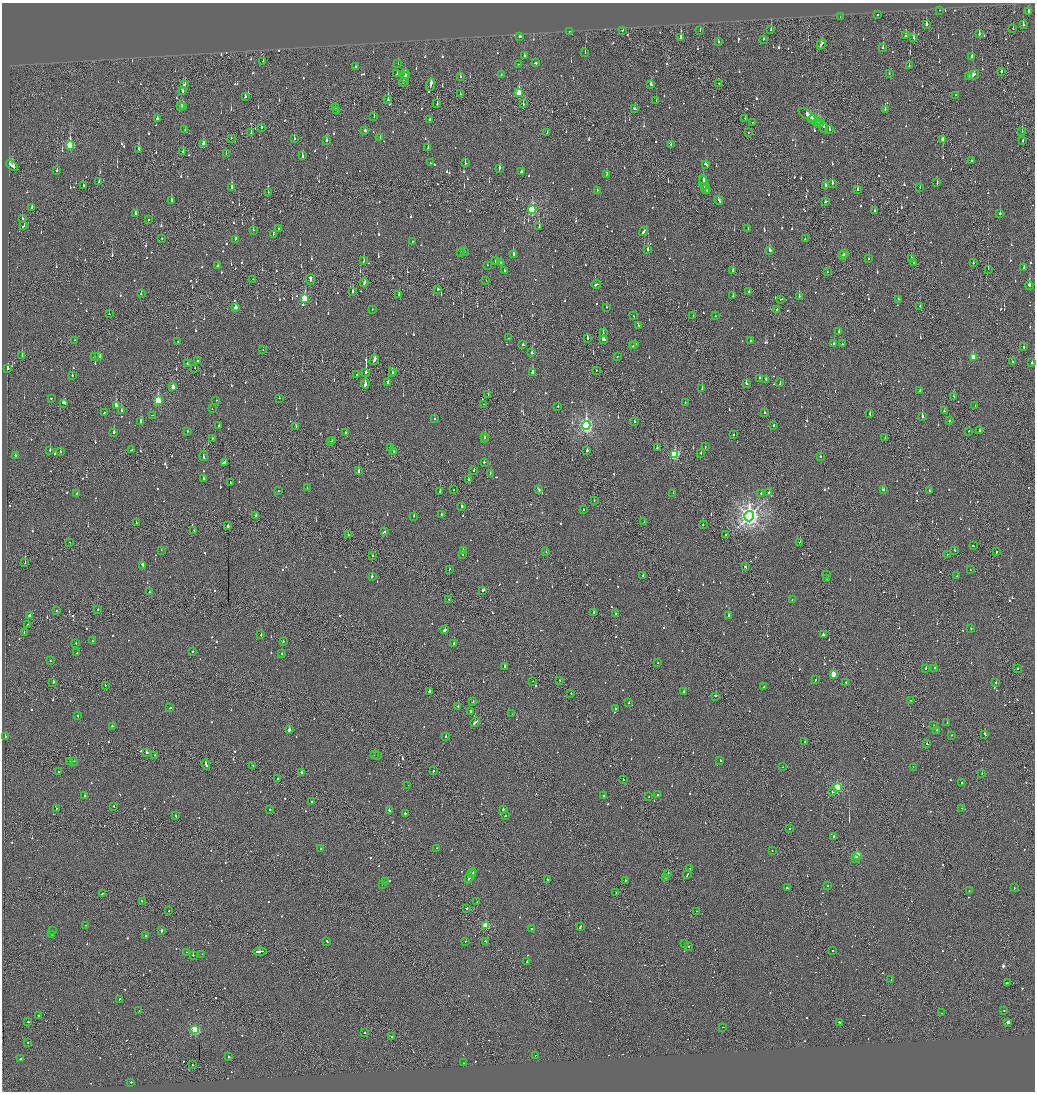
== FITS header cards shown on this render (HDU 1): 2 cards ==
NAXIS1  =                 2065
NAXIS2  =                 2179

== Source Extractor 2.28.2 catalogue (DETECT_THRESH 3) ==
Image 2065 x 2179 px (HDU 1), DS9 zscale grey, zoomed out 1/2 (1 PNG px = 2 x 2 image px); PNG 1037 x 1094 px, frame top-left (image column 1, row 2178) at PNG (2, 3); each listed source drawn as its Kron ellipse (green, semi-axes under 4 px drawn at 4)
Background -0.11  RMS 0.075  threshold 0.226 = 3 sigma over >= 5 px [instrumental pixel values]
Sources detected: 1356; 84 cannot appear on this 1/2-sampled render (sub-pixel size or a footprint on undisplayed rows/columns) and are neither listed nor drawn; of the other 1272, the 500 brightest by FLUX_AUTO listed and drawn (772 fainter detections omitted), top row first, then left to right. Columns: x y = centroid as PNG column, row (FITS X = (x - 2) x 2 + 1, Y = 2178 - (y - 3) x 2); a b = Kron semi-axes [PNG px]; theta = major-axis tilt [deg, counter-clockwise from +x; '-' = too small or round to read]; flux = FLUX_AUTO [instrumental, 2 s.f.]
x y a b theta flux
940 10 2 2 - 47
1028 12 4 2 - 120
877 14 2 2 - 210
840 17 2 1 - 51
926 24 3 2 - 200
1023 25 3 2 - 130
1013 28 2 1 - 46
623 30 3 2 - 60
700 30 3 2 - 94
771 30 2 1 - 63
569 31 2 1 - 90
979 34 2 2 - 190
520 36 3 2 - 63
905 36 3 2 - 48
681 38 3 2 - 1300
914 38 3 2 - 87
763 39 2 2 - 85
718 41 2 2 - 49
821 44 6 2 56 200
883 48 2 2 - 150
585 53 3 1 - 57
524 55 2 2 - 53
972 56 2 2 - 310
263 61 2 1 - 56
535 63 2 2 - 97
398 64 2 1 - 48
518 64 2 2 - 55
909 65 2 2 - 51
355 66 2 2 - 47
1001 71 2 2 - 180
397 74 2 2 - 51
405 74 5 2 - 220
889 74 2 2 - 250
501 75 2 2 - 53
974 75 6 2 32 190
460 76 2 2 - 50
968 77 4 3 - 200
405 78 5 1 - 190
403 82 4 2 - 110
719 83 2 1 - 71
651 84 3 2 - 87
185 85 2 2 - 130
431 85 6 2 76 210
183 91 3 2 - 190
519 93 4 2 - 350
460 94 2 1 - 50
955 95 2 2 - 140
245 97 3 2 - 95
388 99 4 2 - 290
656 101 2 2 - 47
437 104 3 1 - 140
523 104 2 1 - 81
181 106 4 3 - 96
183 106 3 2 - 96
335 108 2 2 - 79
635 109 3 2 - 91
885 109 2 2 - 92
336 110 2 1 - 150
807 115 10 3 -34 350
374 117 2 2 - 63
157 118 2 2 - 300
745 118 2 2 - 49
430 119 2 2 - 55
815 120 7 4 -28 350
753 122 2 1 - 55
818 122 2 2 - 290
820 124 3 1 - 290
823 126 7 3 -56 200
261 127 2 2 - 230
185 130 2 2 - 61
829 130 3 2 - 120
365 131 2 2 - 100
1022 131 3 2 - 270
251 133 3 2 - 250
547 133 3 2 - 49
748 133 2 1 - 51
231 138 2 2 - 68
380 138 2 2 - 65
294 139 2 2 - 100
943 140 3 2 - 170
326 141 3 2 - 74
1023 141 2 2 - 150
203 143 3 2 - 90
70 145 4 3 - 860
671 145 2 2 - 92
428 148 3 2 - 58
139 149 4 2 - 160
183 151 2 2 - 320
226 154 2 2 - 61
302 155 3 2 - 100
972 161 2 1 - 65
465 162 3 2 - 83
430 163 2 2 - 84
705 164 4 2 - 210
12 166 7 3 -36 230
499 168 3 2 - 120
57 170 2 2 - 66
521 172 3 2 - 180
607 174 2 2 - 110
703 179 4 1 - 170
99 182 3 2 - 47
703 183 7 2 -83 290
832 183 3 2 - 100
937 183 2 2 - 53
84 185 2 2 - 75
825 186 2 2 - 140
232 187 4 2 - 130
704 187 3 2 - 150
920 187 2 1 - 89
706 189 5 2 - 350
597 190 2 2 - 91
857 190 2 2 - 100
268 192 2 1 - 54
171 201 3 2 - 140
719 201 4 2 - 130
825 201 3 2 - 230
31 208 2 2 - 230
532 210 4 3 - 1100
874 210 2 1 - 98
136 213 3 2 - 110
1000 213 3 2 - 100
22 218 2 2 - 83
148 220 2 2 - 60
23 226 3 2 - 86
539 227 2 1 - 64
278 228 2 2 - 65
748 229 2 2 - 47
253 230 2 2 - 76
643 231 5 2 - 140
273 234 2 2 - 67
805 238 3 2 - 89
162 239 2 1 - 51
235 239 2 2 - 74
412 241 2 2 - 46
648 249 3 2 - 380
770 250 2 2 - 110
461 252 2 2 - 100
464 252 2 2 - 140
513 254 2 2 - 310
844 254 3 2 - 120
842 256 2 1 - 90
869 258 2 2 - 49
911 258 2 2 - 190
364 261 3 1 - 120
496 261 2 2 - 630
501 263 2 2 - 54
913 263 2 2 - 49
973 263 2 2 - 130
488 265 2 2 - 50
217 266 3 2 - 79
1023 268 2 2 - 49
988 269 2 1 - 140
733 270 2 2 - 180
504 271 2 2 - 46
827 272 2 2 - 60
253 279 3 2 - 56
310 279 5 1 - 1200
486 280 2 1 - 63
364 283 4 2 - 190
596 284 5 2 - 170
1029 286 4 2 - 300
438 289 2 2 - 75
352 292 3 2 - 270
748 292 2 2 - 440
141 294 2 2 - 140
399 294 3 2 - 190
733 296 2 2 - 78
799 296 2 2 - 340
304 299 4 3 - 780
781 299 3 2 - 160
898 299 2 2 - 260
920 306 2 1 - 100
235 307 3 2 - 140
606 307 2 2 - 47
372 309 2 2 - 51
777 309 3 2 - 100
109 314 2 1 - 63
693 315 2 1 - 64
633 316 2 2 - 59
715 316 2 2 - 50
638 325 4 2 - 230
839 332 2 2 - 66
603 333 2 2 - 57
509 338 2 2 - 60
587 338 3 2 - 200
603 339 3 2 - 150
75 340 2 2 - 62
177 341 3 2 - 66
750 341 2 2 - 46
635 344 3 2 - 400
834 344 2 2 - 64
842 344 2 2 - 48
523 345 2 2 - 51
633 346 2 1 - 110
1023 347 3 2 - 88
263 349 2 1 - 56
532 353 3 2 - 490
22 356 2 1 - 92
617 356 2 2 - 90
94 357 2 2 - 52
99 357 3 2 - 110
973 357 3 2 - 330
197 360 2 2 - 52
374 360 5 2 - 340
1013 362 2 1 - 330
1032 363 2 2 - 360
187 364 2 2 - 51
8 368 2 2 - 1700
195 368 2 1 - 69
596 370 2 1 - 54
392 371 2 2 - 92
366 372 3 2 - 1300
532 373 3 2 - 330
392 374 3 2 - 150
357 375 2 2 - 98
72 376 2 2 - 81
759 378 2 2 - 130
766 379 2 2 - 120
388 382 2 2 - 140
746 383 2 2 - 190
780 383 3 2 - 70
365 384 5 2 - 700
173 387 3 2 - 150
702 389 2 1 - 110
920 391 2 2 - 58
488 394 2 1 - 50
954 396 2 2 - 49
51 398 2 1 - 80
279 398 2 2 - 66
216 400 2 2 - 71
158 401 4 3 - 940
64 403 3 2 - 170
685 403 2 2 - 52
484 404 2 1 - 71
116 406 4 2 - 550
558 406 2 2 - 130
975 406 2 2 - 49
212 409 2 1 - 82
121 410 3 2 - 96
944 411 2 2 - 71
104 413 2 2 - 63
765 413 2 2 - 490
870 414 3 2 - 70
152 415 2 2 - 46
922 417 2 2 - 440
435 418 2 2 - 60
634 421 2 2 - 100
949 421 2 2 - 79
141 422 4 2 - 620
774 425 2 2 - 87
219 426 2 2 - 56
296 426 2 1 - 170
586 426 4 4 - 3800
187 431 2 2 - 53
969 431 2 1 - 66
980 431 2 2 - 75
114 432 2 2 - 310
345 433 2 2 - 54
734 435 2 2 - 73
485 437 2 2 - 71
212 438 2 1 - 60
885 438 2 2 - 61
484 439 2 2 - 84
332 440 2 2 - 310
330 442 2 2 - 180
657 447 3 2 - 230
705 447 2 2 - 49
390 448 2 2 - 78
50 450 2 2 - 76
132 450 3 2 - 140
587 450 2 2 - 250
60 452 2 2 - 54
393 452 2 2 - 87
701 453 3 2 - 130
675 454 4 3 - 1300
15 455 2 2 - 69
204 456 5 2 - 180
820 456 2 2 - 71
484 462 2 1 - 160
225 463 3 2 - 410
474 470 2 2 - 48
358 471 3 2 - 140
490 473 2 2 - 68
203 479 2 2 - 100
468 480 3 2 - 86
230 483 2 2 - 58
307 488 2 1 - 50
454 490 2 1 - 48
539 490 2 2 - 120
883 490 3 2 - 110
278 491 2 2 - 69
929 491 2 2 - 59
440 492 3 2 - 96
77 493 2 2 - 77
673 493 2 1 - 120
761 493 2 2 - 71
769 493 2 2 - 85
594 501 2 2 - 47
461 507 2 2 - 190
583 510 2 2 - 66
441 514 2 2 - 53
256 516 2 2 - 110
414 516 2 2 - 110
749 516 5 4 - 9200
644 521 2 2 - 120
136 523 2 2 - 50
703 525 2 2 - 220
228 526 2 2 - 280
194 530 2 1 - 87
385 532 2 2 - 59
348 535 2 2 - 51
726 535 2 2 - 74
70 542 2 1 - 82
800 542 2 2 - 120
973 546 2 2 - 92
161 550 2 1 - 95
954 550 2 2 - 53
463 551 2 2 - 130
546 552 2 1 - 56
996 552 2 1 - 46
947 554 2 2 - 56
372 555 2 2 - 97
462 555 2 2 - 84
25 563 2 1 - 90
142 565 4 2 - 130
745 567 3 2 - 110
449 569 2 2 - 68
970 570 2 2 - 51
643 575 2 2 - 100
826 575 2 2 - 100
372 576 2 2 - 250
957 576 2 1 - 48
826 578 2 2 - 64
483 590 3 2 - 250
149 592 2 2 - 48
449 599 2 2 - 68
792 600 2 2 - 51
56 610 2 2 - 55
98 610 2 1 - 51
594 613 2 2 - 100
615 614 2 2 - 99
729 615 2 2 - 290
30 616 3 2 - 94
28 624 2 1 - 82
971 628 2 2 - 81
444 630 3 2 - 300
24 632 2 2 - 46
261 635 2 2 - 100
823 635 2 2 - 150
93 641 2 1 - 64
283 641 2 2 - 49
76 643 2 2 - 51
454 643 2 2 - 170
193 651 2 2 - 62
76 653 2 2 - 47
282 654 2 2 - 81
50 661 2 2 - 52
658 662 2 1 - 53
505 666 3 2 - 150
926 668 2 2 - 95
935 668 2 2 - 170
1017 668 2 2 - 130
833 674 3 3 - 300
560 680 2 2 - 49
815 680 2 2 - 85
532 681 2 2 - 48
846 682 2 2 - 56
996 682 2 2 - 53
53 683 3 1 - 150
105 685 2 2 - 53
764 687 4 2 - 130
429 692 3 2 - 180
684 692 2 2 - 110
571 693 2 2 - 48
716 696 3 2 - 170
910 700 2 1 - 75
473 702 2 2 - 46
629 703 2 2 - 72
458 706 2 2 - 100
170 708 2 2 - 48
615 709 2 2 - 80
471 712 3 1 - 290
512 714 2 2 - 64
78 716 3 2 - 100
475 722 5 2 - 190
947 723 2 2 - 100
112 726 2 2 - 55
934 726 2 2 - 100
289 730 3 2 - 300
937 730 2 1 - 140
985 734 3 2 - 500
952 735 2 2 - 120
5 736 2 2 - 270
446 736 2 2 - 59
805 742 2 2 - 56
927 744 2 2 - 58
147 752 2 1 - 150
154 755 2 1 - 70
374 755 2 2 - 61
377 755 2 2 - 100
720 760 3 2 - 70
70 761 2 2 - 310
74 761 2 2 - 70
206 764 5 2 - 250
252 765 2 1 - 50
783 767 2 2 - 47
913 767 2 2 - 76
434 771 2 2 - 120
58 772 2 2 - 49
302 773 3 2 - 76
982 773 2 2 - 63
278 778 2 1 - 360
623 780 2 2 - 57
961 783 2 2 - 47
408 785 2 1 - 120
837 787 3 3 - 1200
832 792 2 2 - 66
85 795 2 2 - 55
658 795 2 2 - 81
604 796 2 2 - 89
649 797 2 2 - 59
311 802 3 2 - 120
114 806 2 2 - 72
962 808 2 1 - 72
56 809 2 1 - 64
503 809 2 2 - 130
270 810 2 2 - 240
389 810 2 2 - 86
405 813 2 2 - 120
176 816 3 2 - 84
505 816 2 2 - 68
790 828 2 2 - 48
834 836 2 2 - 240
437 848 2 1 - 230
321 849 2 2 - 47
772 850 2 2 - 51
857 855 3 3 - 830
856 859 2 2 - 130
689 869 2 2 - 68
473 872 3 1 - 82
668 873 3 1 - 170
472 874 3 1 - 74
687 874 4 2 - 160
470 876 8 2 56 300
665 878 2 1 - 55
548 879 3 2 - 100
625 880 2 2 - 52
385 882 2 2 - 100
382 884 2 2 - 75
828 886 2 1 - 77
787 888 3 2 - 110
1014 888 2 2 - 66
969 891 2 2 - 53
616 893 2 1 - 77
102 894 2 1 - 73
142 901 2 2 - 77
477 902 2 1 - 57
467 908 2 1 - 200
169 911 2 2 - 59
696 911 2 1 - 81
86 925 2 1 - 50
486 926 3 3 - 630
580 926 4 2 - 210
531 929 2 2 - 85
53 931 2 2 - 53
161 931 3 2 - 99
52 934 2 2 - 130
145 936 3 2 - 130
327 941 2 2 - 49
466 941 2 2 - 98
486 941 3 2 - 93
684 943 2 2 - 250
688 946 2 1 - 54
260 951 7 2 1 900
833 951 2 2 - 77
186 952 2 1 - 63
202 954 2 2 - 53
193 955 2 2 - 480
527 961 4 2 - 170
891 980 2 2 - 46
1007 983 2 2 - 81
119 999 2 2 - 70
1004 1010 2 2 - 93
139 1011 2 2 - 69
941 1013 2 2 - 52
39 1015 2 2 - 190
28 1022 2 2 - 190
839 1022 3 2 - 150
1008 1022 2 2 - 60
722 1027 2 1 - 64
195 1030 3 3 - 1300
365 1032 2 2 - 140
391 1037 2 1 - 3600
28 1042 2 2 - 54
535 1055 2 2 - 55
228 1057 2 2 - 260
20 1059 2 2 - 170
463 1063 2 2 - 90
193 1065 2 1 - 49
131 1082 2 2 - 50
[772 fainter detections neither listed nor drawn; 84 sub-pixel or undisplayed-footprint detections neither listed nor drawn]